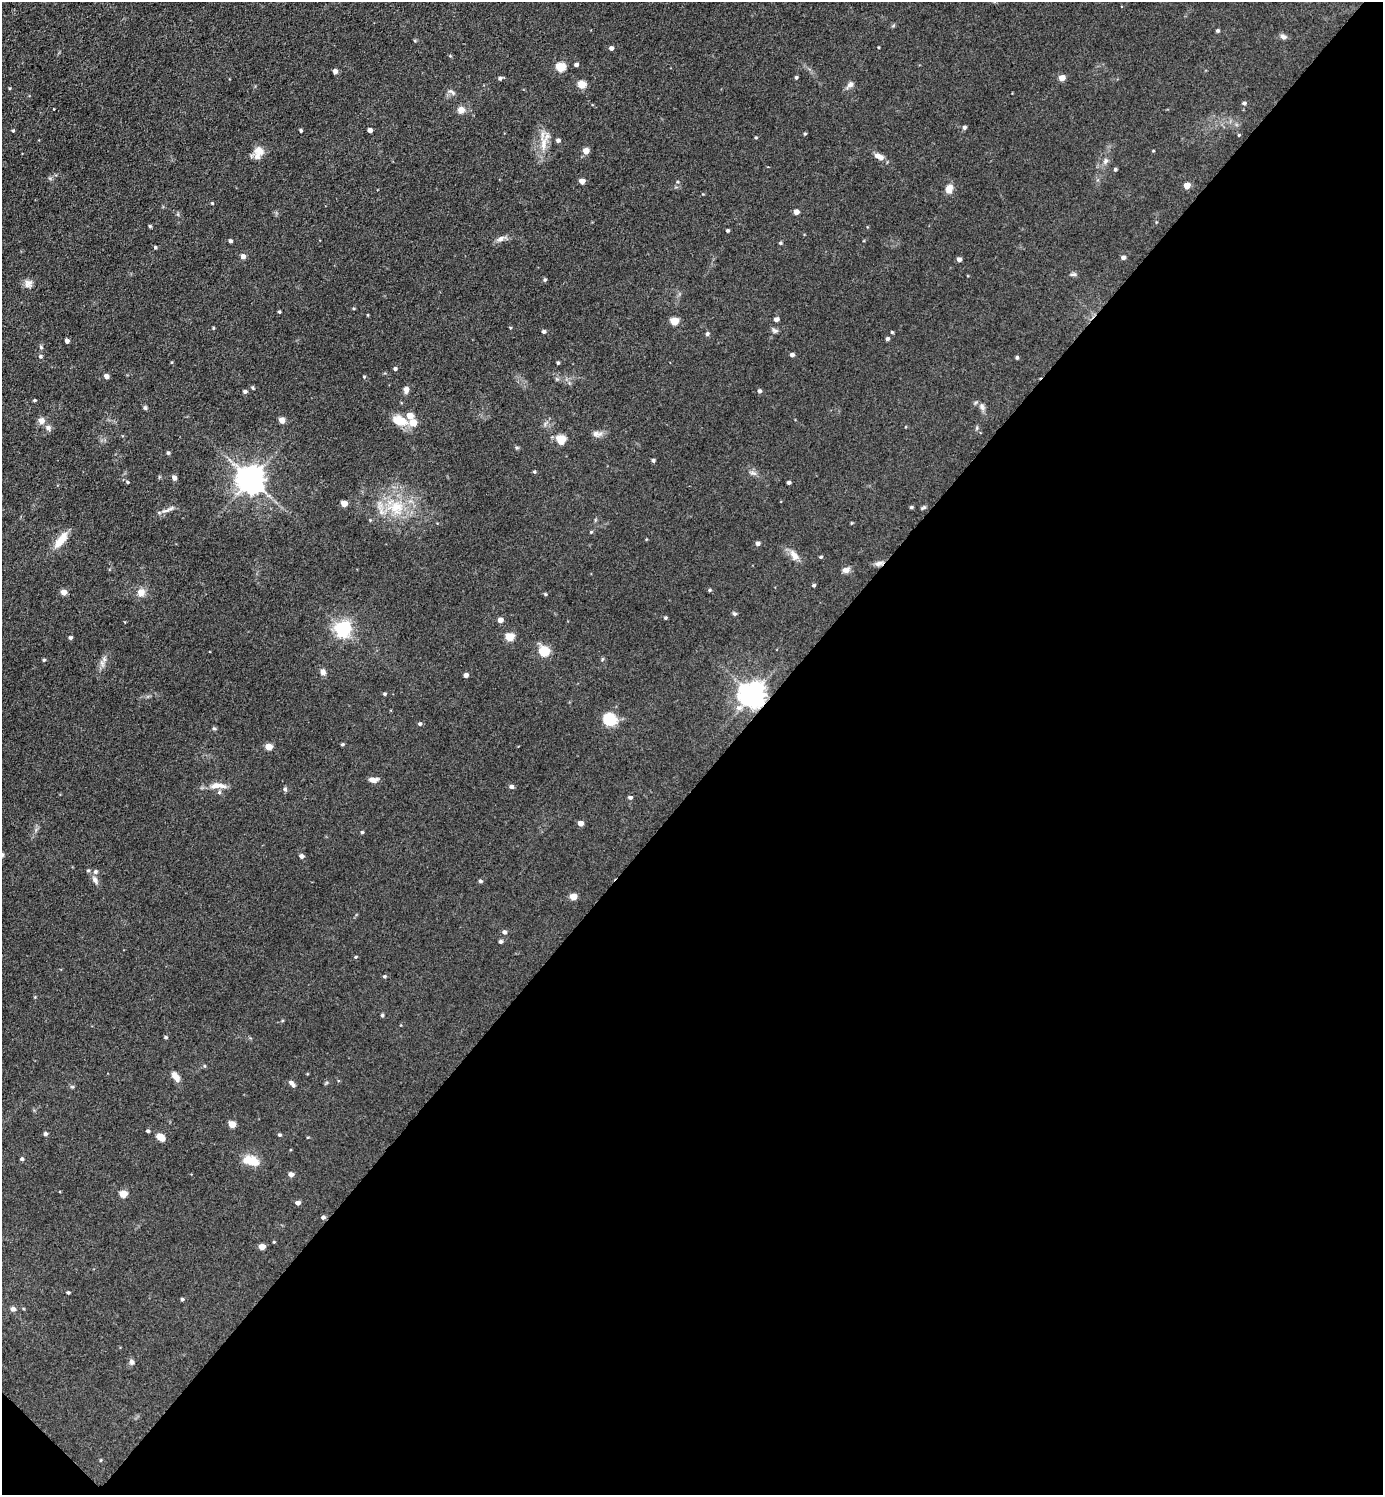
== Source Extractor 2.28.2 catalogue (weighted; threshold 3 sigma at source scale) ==
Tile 15 of 4 x 4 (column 3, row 4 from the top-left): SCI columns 3062-4442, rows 3-1495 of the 5979 x 5977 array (HDU 1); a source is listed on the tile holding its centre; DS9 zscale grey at full resolution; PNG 1385 x 1497 px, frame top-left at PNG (2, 2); no overlay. Shown black and unused: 48% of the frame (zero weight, under 3 of 5 exposures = <1% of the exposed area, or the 3 px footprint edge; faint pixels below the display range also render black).
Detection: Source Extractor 2.28.2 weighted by HDU 2 'WHT'; one run over the whole footprint, this tile lists its part. Background 0.0607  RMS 0.0073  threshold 0.0326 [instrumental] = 3 sigma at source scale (4.5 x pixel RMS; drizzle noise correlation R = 1.50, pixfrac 1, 0.05/0.05 arcsec/px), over >= 5 px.
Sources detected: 166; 1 long thin detection or spike segment (spike, bleed or trail) — not listed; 5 inside a brighter listed object's ellipse — not listed separately; the other 160 listed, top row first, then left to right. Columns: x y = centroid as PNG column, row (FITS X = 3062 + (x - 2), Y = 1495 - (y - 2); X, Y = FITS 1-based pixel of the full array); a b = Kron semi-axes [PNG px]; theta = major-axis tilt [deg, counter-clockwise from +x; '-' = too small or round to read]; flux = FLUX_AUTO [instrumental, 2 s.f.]
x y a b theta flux
1218 31 4 4 - 1.3
1283 37 8 6 -19 2.4
878 47 3 2 - 0.59
611 48 4 4 - 2.1
576 65 4 4 - 2
560 67 5 5 - 33
335 71 4 4 - 3.2
796 77 4 3 - 1.2
500 78 5 4 - 1.7
1062 78 5 4 - 7.1
581 84 5 5 - 17
850 85 11 7 40 3
452 92 12 5 -39 2
1244 103 5 4 - 1.4
461 110 5 5 - 8.9
964 127 5 4 - 1.6
370 130 4 4 - 3.3
13 131 4 3 - 0.9
301 131 3 3 - 1.2
805 134 4 4 - 0.73
1239 135 5 3 - 0.7
756 138 4 3 - 0.72
558 140 4 4 - 2.1
543 143 22 8 88 9.5
586 151 5 5 - 6.9
1153 151 4 3 - 0.54
259 152 16 10 72 7.8
880 157 11 8 -37 3.8
1105 161 8 6 41 2.2
1115 169 4 4 - 1.1
582 181 4 4 - 6.4
1187 185 5 4 - 8.8
949 189 9 7 69 6.7
212 203 4 4 - 0.69
796 212 4 4 - 4.3
150 226 4 4 - 1
727 231 4 4 - 1.2
501 239 11 7 27 3.1
230 241 4 3 - 1.8
780 243 5 4 - 0.91
155 247 4 3 - 1
243 256 5 5 - 3.8
1123 257 5 5 - 2.4
959 259 4 4 - 2.8
1073 274 9 4 4 1.4
545 280 5 4 - 1.1
28 284 11 10 - 3.9
279 312 4 3 - 0.92
776 319 4 4 - 2.9
674 321 5 5 - 20
510 327 4 3 - 0.6
213 328 5 3 - 0.73
775 330 9 5 -30 1.6
544 331 5 4 - 1.5
892 332 3 3 - 0.85
707 334 5 4 - 1.7
887 339 4 4 - 1.7
67 341 4 4 - 2.5
41 347 5 4 - 0.94
792 355 4 4 - 2.1
40 356 5 5 - 1.2
1017 358 4 3 - 1.1
558 363 3 3 - 0.96
395 369 4 4 - 1.4
106 376 5 4 - 2.8
364 377 4 4 - 0.69
406 389 8 6 81 3.3
245 391 4 4 - 1.9
759 391 4 4 - 1.8
34 400 4 3 - 0.87
982 407 9 6 -74 2.3
145 408 6 5 - 1.1
282 420 4 4 - 6.5
400 420 21 11 -17 11
41 421 8 7 - 4.3
48 428 8 7 - 2.7
597 434 15 7 1 3.4
561 439 5 5 - 28
168 453 4 4 - 1.2
653 460 4 4 - 1.3
534 472 5 4 - 0.9
753 473 7 4 -18 1.7
174 478 5 5 - 2.7
251 479 8 8 - 920
128 482 5 4 - 0.79
789 482 3 3 - 1.7
344 503 5 4 - 8.6
396 507 22 20 -9 26
911 507 5 4 - 0.95
924 508 7 4 30 1.1
591 532 5 3 - 0.71
61 540 25 9 52 9.7
758 543 4 4 - 2.3
794 555 15 8 -52 5.3
821 557 4 3 - 0.91
879 563 11 6 19 2.9
846 570 9 7 3 3
814 585 4 4 - 1.1
709 590 4 4 - 0.95
64 592 4 4 - 7.3
141 592 11 10 - 5.3
545 594 4 4 - 0.73
734 614 5 4 - 1.6
665 618 4 3 - 0.98
500 620 5 4 - 4.4
343 629 6 6 - 230
509 637 5 5 - 21
70 638 4 4 - 1.6
544 652 6 5 - 36
104 659 7 4 -73 1.6
44 660 4 3 - 0.87
323 672 8 7 - 2.9
466 675 4 4 - 3
384 694 4 3 - 0.95
752 695 8 7 - 750
609 719 13 11 -33 21
420 724 5 4 - 1.3
214 728 6 4 -2 0.92
342 744 4 3 - 0.94
269 747 5 4 - 11
373 780 10 6 2 4
217 786 25 7 0 6.9
511 786 5 5 - 2
285 789 5 5 - 1.3
630 797 5 4 - 1.6
581 823 5 4 - 4.6
362 832 4 3 - 0.98
301 856 4 4 - 2.7
88 870 5 4 - 0.89
95 880 11 6 -62 2.8
480 881 5 4 - 1.2
573 897 5 4 - 10
504 932 5 5 - 1.9
500 942 4 4 - 1.5
356 957 5 4 - 0.75
384 976 5 4 - 0.97
382 1015 4 4 - 1
166 1037 4 4 - 0.98
204 1066 5 3 - 0.74
176 1077 13 6 -53 5
292 1084 10 4 -48 2.6
72 1087 6 3 17 0.85
232 1124 5 5 - 11
148 1131 4 3 - 1.2
45 1134 4 4 - 1.9
279 1135 4 4 - 1
160 1137 8 6 -36 7
22 1159 4 4 - 1.2
251 1161 22 11 -16 11
291 1174 5 5 - 3.4
123 1194 5 5 - 15
298 1203 5 4 - 2.7
323 1217 5 4 - 1.7
274 1242 5 3 - 0.6
262 1247 5 4 - 7.5
68 1292 4 4 - 1.1
182 1299 4 3 - 1
13 1309 5 5 - 2.8
132 1362 8 7 - 1.9
101 1460 5 3 - 0.57
Overlapping masked pixels (flux is a lower limit): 2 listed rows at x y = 879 563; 752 695